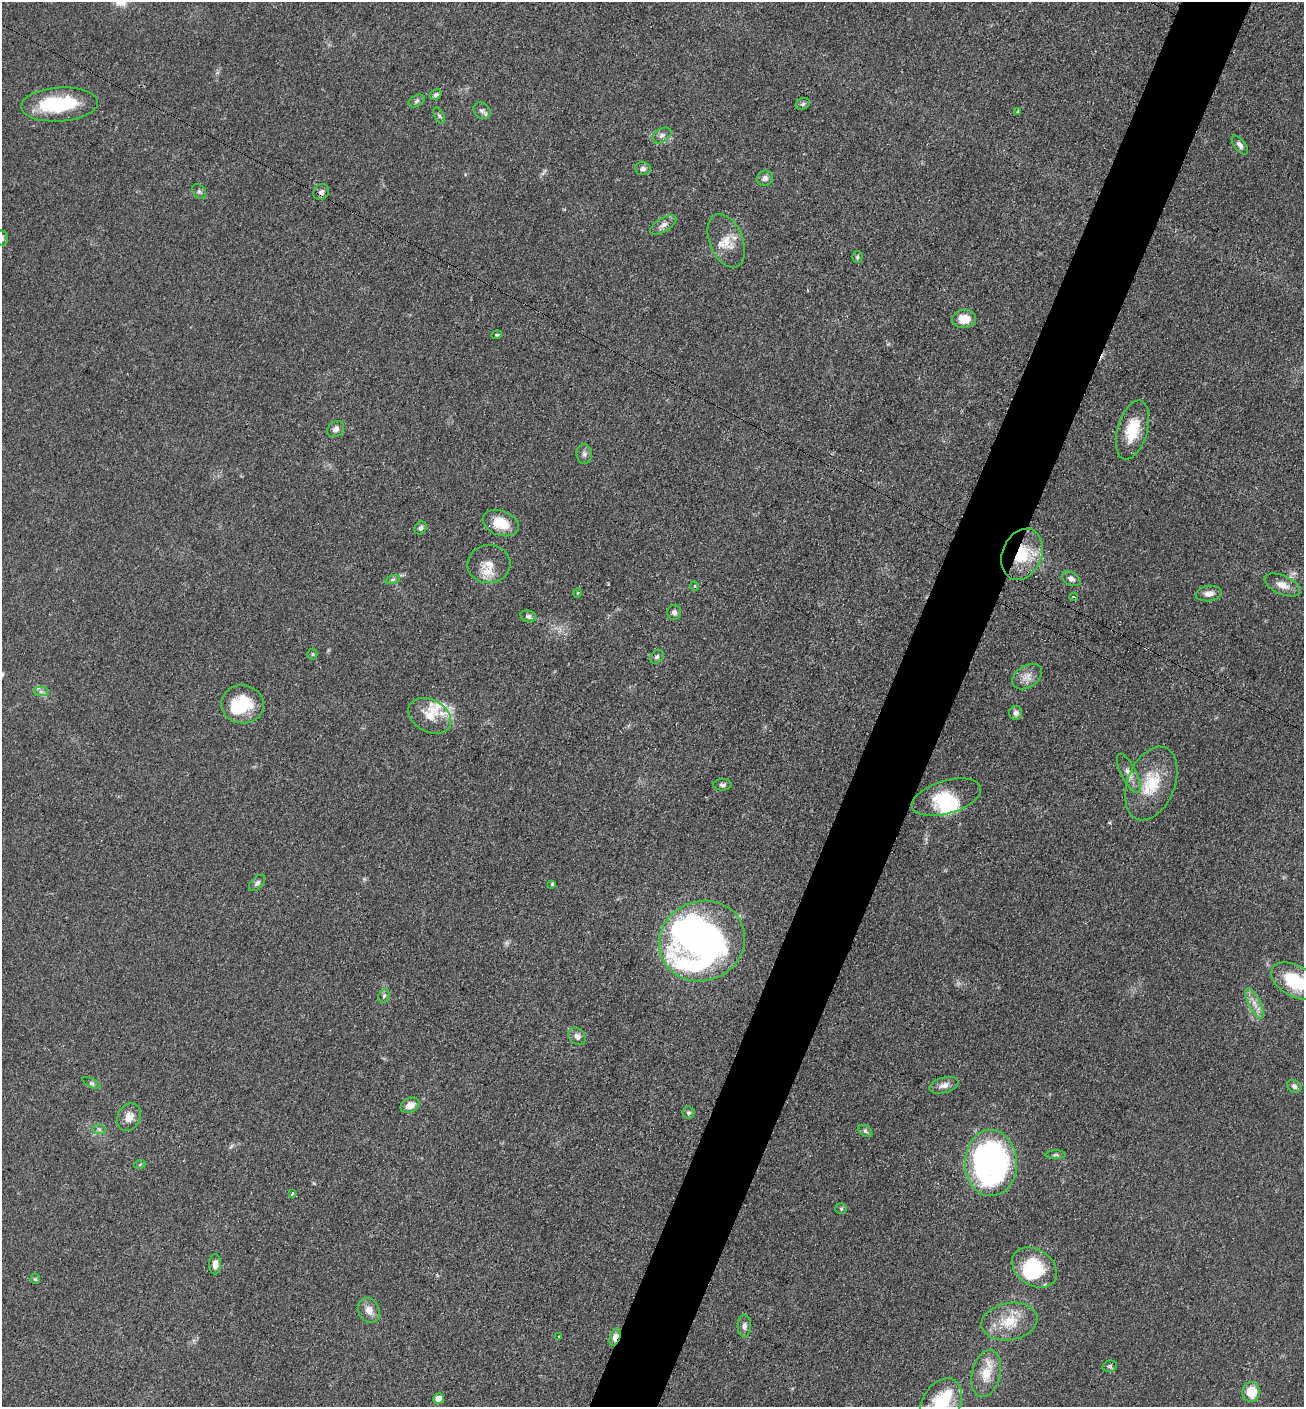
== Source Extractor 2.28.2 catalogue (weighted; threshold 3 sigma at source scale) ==
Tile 10 of 4 x 4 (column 2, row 3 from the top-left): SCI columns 1593-2894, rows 1419-2823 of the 5654 x 5645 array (HDU 1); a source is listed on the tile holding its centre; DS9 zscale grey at full resolution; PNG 1306 x 1409 px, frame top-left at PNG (2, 2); each listed source drawn as its Kron ellipse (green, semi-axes under 4 px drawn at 4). Shown black and unused: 5% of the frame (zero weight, under 3 of 4 exposures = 2% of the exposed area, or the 3 px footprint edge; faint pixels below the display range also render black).
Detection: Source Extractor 2.28.2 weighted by HDU 2 'WHT'; one run over the whole footprint, this tile lists its part. Background 0.0669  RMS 0.0062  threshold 0.0278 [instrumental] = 3 sigma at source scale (4.5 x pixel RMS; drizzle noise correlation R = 1.50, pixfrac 1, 0.05/0.05 arcsec/px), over >= 5 px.
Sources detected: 91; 7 inside a brighter object's white glare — neither listed nor drawn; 5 inside a brighter listed object's ellipse — not listed separately; the other 79 listed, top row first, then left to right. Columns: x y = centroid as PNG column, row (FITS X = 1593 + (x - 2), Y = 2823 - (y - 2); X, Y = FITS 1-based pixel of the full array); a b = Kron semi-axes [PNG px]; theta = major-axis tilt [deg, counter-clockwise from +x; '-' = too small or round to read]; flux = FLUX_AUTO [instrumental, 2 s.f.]
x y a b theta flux
436 95 6 5 - 1.4
416 101 8 5 28 1.4
59 104 38 17 4 45
803 104 7 5 22 1.5
482 111 9 7 -40 2.2
1018 111 3 3 - 0.55
439 115 9 4 -63 1.1
662 135 10 6 32 2.3
1240 145 11 5 -52 2.3
643 169 8 6 -6 2.2
765 178 8 7 - 2.5
199 192 8 6 -49 1.4
321 192 8 7 - 2.6
663 225 14 7 32 3.3
2 238 8 6 -77 1.5
726 241 28 16 -68 12
857 257 5 5 - 0.97
964 319 12 9 3 8.8
497 335 5 4 - 0.79
336 429 9 7 42 2.7
1132 430 30 15 74 19
584 454 10 7 -84 2.1
501 523 19 12 -20 14
421 528 7 5 49 2
1022 554 26 19 67 26
489 564 21 19 3 11
1071 579 10 6 -28 2.4
392 580 7 3 19 0.98
1282 585 19 9 -24 5.9
695 586 5 3 - 0.57
578 593 5 3 - 0.56
1209 593 13 7 7 3.8
1074 597 4 3 - 1
674 612 7 7 - 1.9
528 616 8 5 -19 1.6
312 654 5 5 - 0.81
657 657 7 5 47 1.4
1027 677 16 11 33 5.5
41 692 7 4 0 1.6
242 704 21 19 -6 23
1016 713 7 6 - 2.2
430 716 23 16 -29 13
1129 773 21 7 -63 5
1151 783 38 23 68 26
723 785 9 5 0 1.5
946 797 36 16 16 21
257 883 10 6 45 1.9
552 884 4 3 - 0.95
702 941 43 40 22 230
1295 981 26 15 -29 27
384 996 7 5 69 1.2
1254 1003 16 6 -63 5
577 1036 9 7 -48 2.7
91 1083 10 4 -26 1.3
944 1085 15 7 16 3.8
1294 1086 7 6 - 2
410 1105 10 7 25 5.5
689 1113 6 6 - 1.2
129 1117 14 11 63 6
99 1129 7 4 -2 1.3
865 1131 8 5 -36 1.2
1056 1155 10 4 1 1.2
991 1163 33 26 -89 170
140 1164 5 3 - 0.66
292 1194 3 3 - 5.9
841 1209 5 5 - 0.86
215 1264 10 6 88 3.7
1034 1267 24 18 -35 31
35 1279 5 5 - 0.75
369 1310 13 10 -61 5.2
1009 1322 28 18 10 18
744 1326 11 7 89 2.6
559 1337 3 3 - 1.2
615 1337 9 5 71 4.8
1110 1366 7 5 14 1.1
986 1374 24 14 76 13
1251 1392 10 9 - 12
438 1399 5 5 - 6.2
941 1404 27 18 61 31
Overlapping masked pixels (flux is a lower limit): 2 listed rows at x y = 1022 554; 615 1337
Isophote crosses this tile's border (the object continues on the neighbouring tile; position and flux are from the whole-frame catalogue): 3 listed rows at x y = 2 238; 1295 981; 941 1404